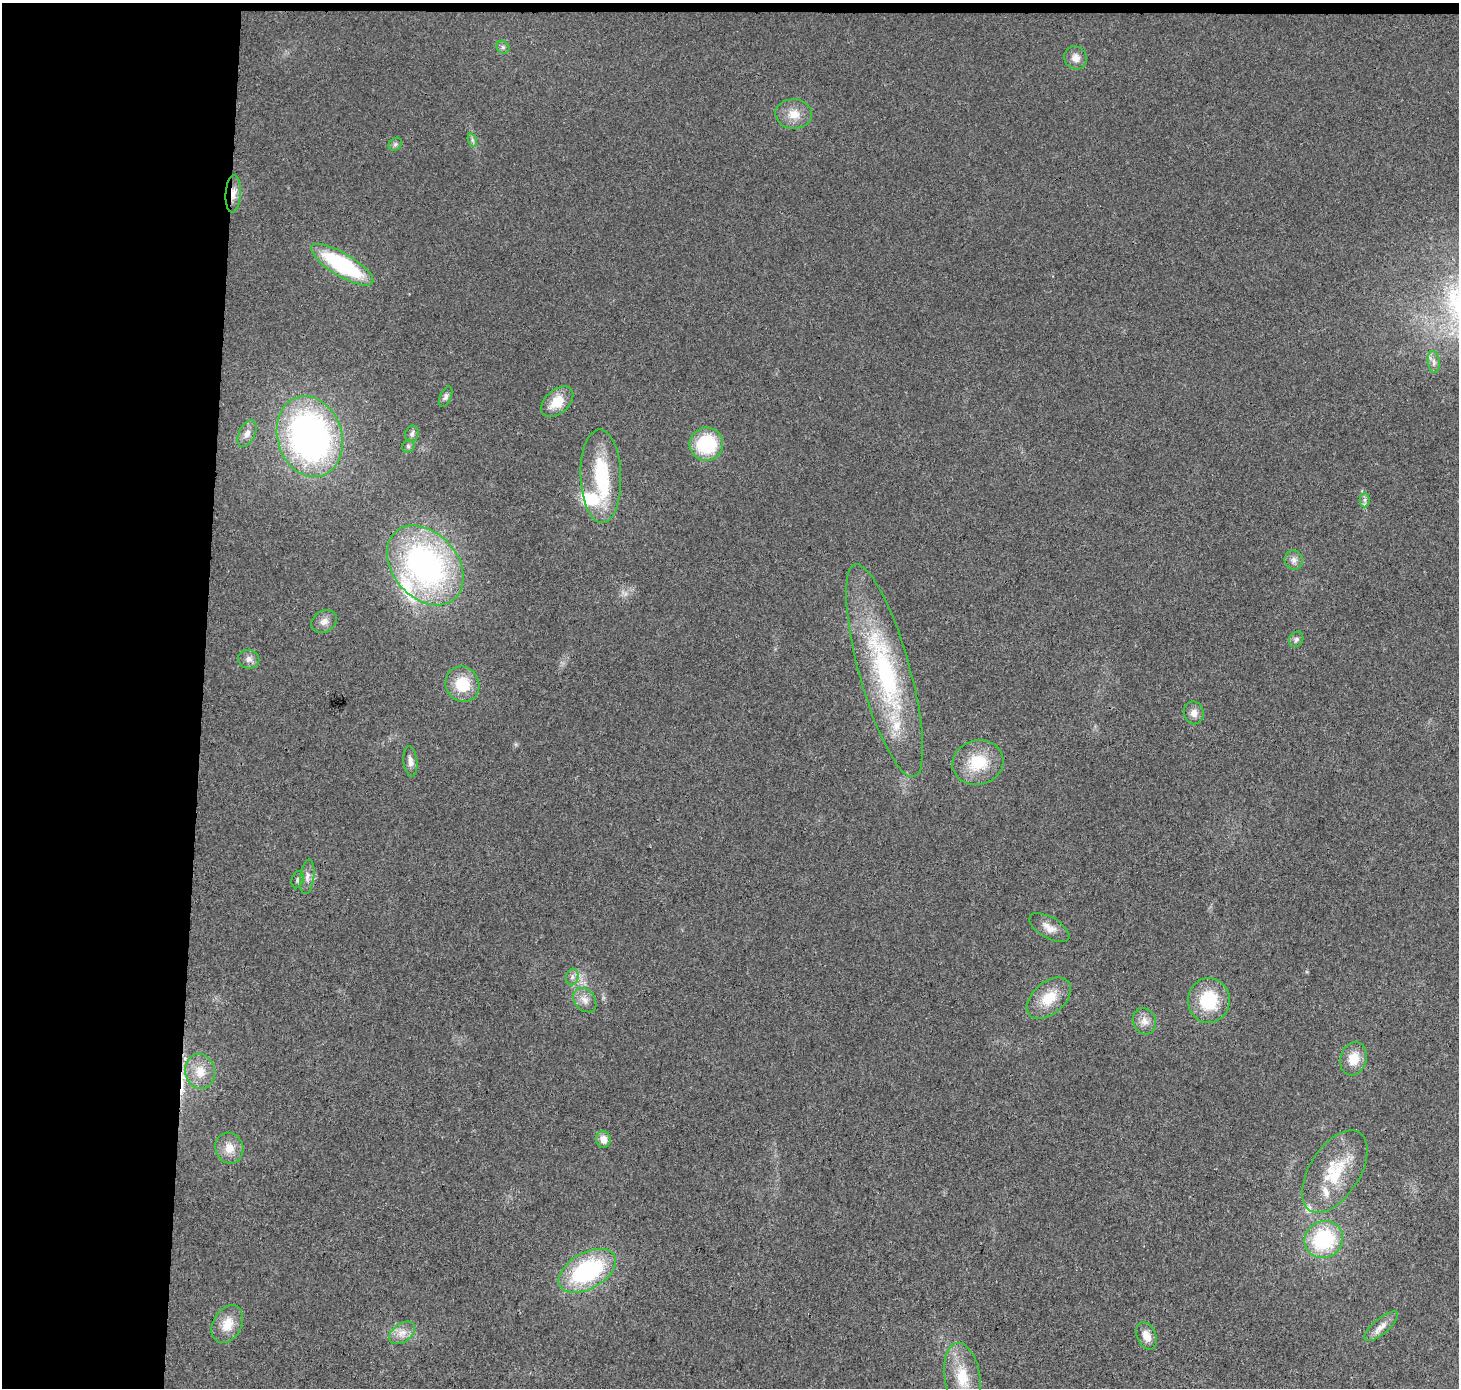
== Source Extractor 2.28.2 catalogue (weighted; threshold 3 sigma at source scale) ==
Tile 1 of 3 x 3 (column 1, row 1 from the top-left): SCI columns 9-1465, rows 3011-4396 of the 4379 x 4623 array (HDU 1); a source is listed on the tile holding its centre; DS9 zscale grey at full resolution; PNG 1461 x 1390 px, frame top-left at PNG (2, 3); each listed source drawn as its Kron ellipse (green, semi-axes under 4 px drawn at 4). Shown black and unused: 14% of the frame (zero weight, under 3 of 4 exposures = <1% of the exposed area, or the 3 px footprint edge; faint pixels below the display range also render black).
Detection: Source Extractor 2.28.2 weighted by HDU 2 'WHT'; one run over the whole footprint, this tile lists its part. Background 0.0188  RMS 0.0038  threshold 0.017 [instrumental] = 3 sigma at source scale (4.5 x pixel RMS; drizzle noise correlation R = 1.50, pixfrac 1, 0.0396/0.0396 arcsec/px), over >= 5 px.
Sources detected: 55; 1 cosmic-ray / hot-pixel residue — neither listed nor drawn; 7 inside a brighter listed object's ellipse — not listed separately; the other 47 listed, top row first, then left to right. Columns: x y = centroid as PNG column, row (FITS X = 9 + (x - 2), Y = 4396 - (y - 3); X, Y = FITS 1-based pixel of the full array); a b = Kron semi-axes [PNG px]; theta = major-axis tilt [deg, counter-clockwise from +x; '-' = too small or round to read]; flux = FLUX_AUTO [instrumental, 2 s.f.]
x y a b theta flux
503 47 7 6 - 0.88
1076 58 12 11 - 3
794 114 18 14 -3 6
472 140 7 4 -71 0.88
395 144 7 6 - 0.87
233 194 19 7 87 3.8
342 265 35 11 -31 41
1434 362 11 6 -84 1.6
446 397 11 5 67 1.2
557 402 19 12 41 8.6
247 434 14 8 64 2.5
412 434 8 6 72 1.1
310 437 41 32 -72 140
706 444 17 16 - 23
408 446 6 5 - 0.78
601 476 47 20 -88 27
1365 500 7 5 90 1.2
1294 560 9 9 - 1.9
425 565 45 32 -49 110
324 621 13 10 29 2.8
1296 639 8 6 55 1.1
249 659 10 9 - 2.1
884 671 110 25 -74 66
462 684 18 16 -61 12
1194 713 11 10 - 2.6
410 761 16 7 -83 2.1
978 762 26 22 16 15
307 877 17 7 82 2.6
298 880 9 6 73 1.1
1049 928 22 10 -30 4
572 977 8 6 77 1.4
1049 998 26 16 41 10
585 1000 13 10 -50 3
1209 1000 22 21 - 19
1144 1021 13 11 -66 3.3
1353 1059 17 13 72 6.8
200 1071 18 15 -79 7
603 1139 8 7 - 3.2
229 1148 15 14 - 5
1335 1171 46 25 58 21
1324 1240 19 18 - 31
587 1271 31 18 29 46
227 1324 20 14 61 6.9
1381 1326 21 7 40 3.3
402 1333 14 9 35 3.5
1146 1336 14 9 -65 4.1
962 1377 35 18 -81 15
Overlapping masked pixels (flux is a lower limit): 1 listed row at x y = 233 194